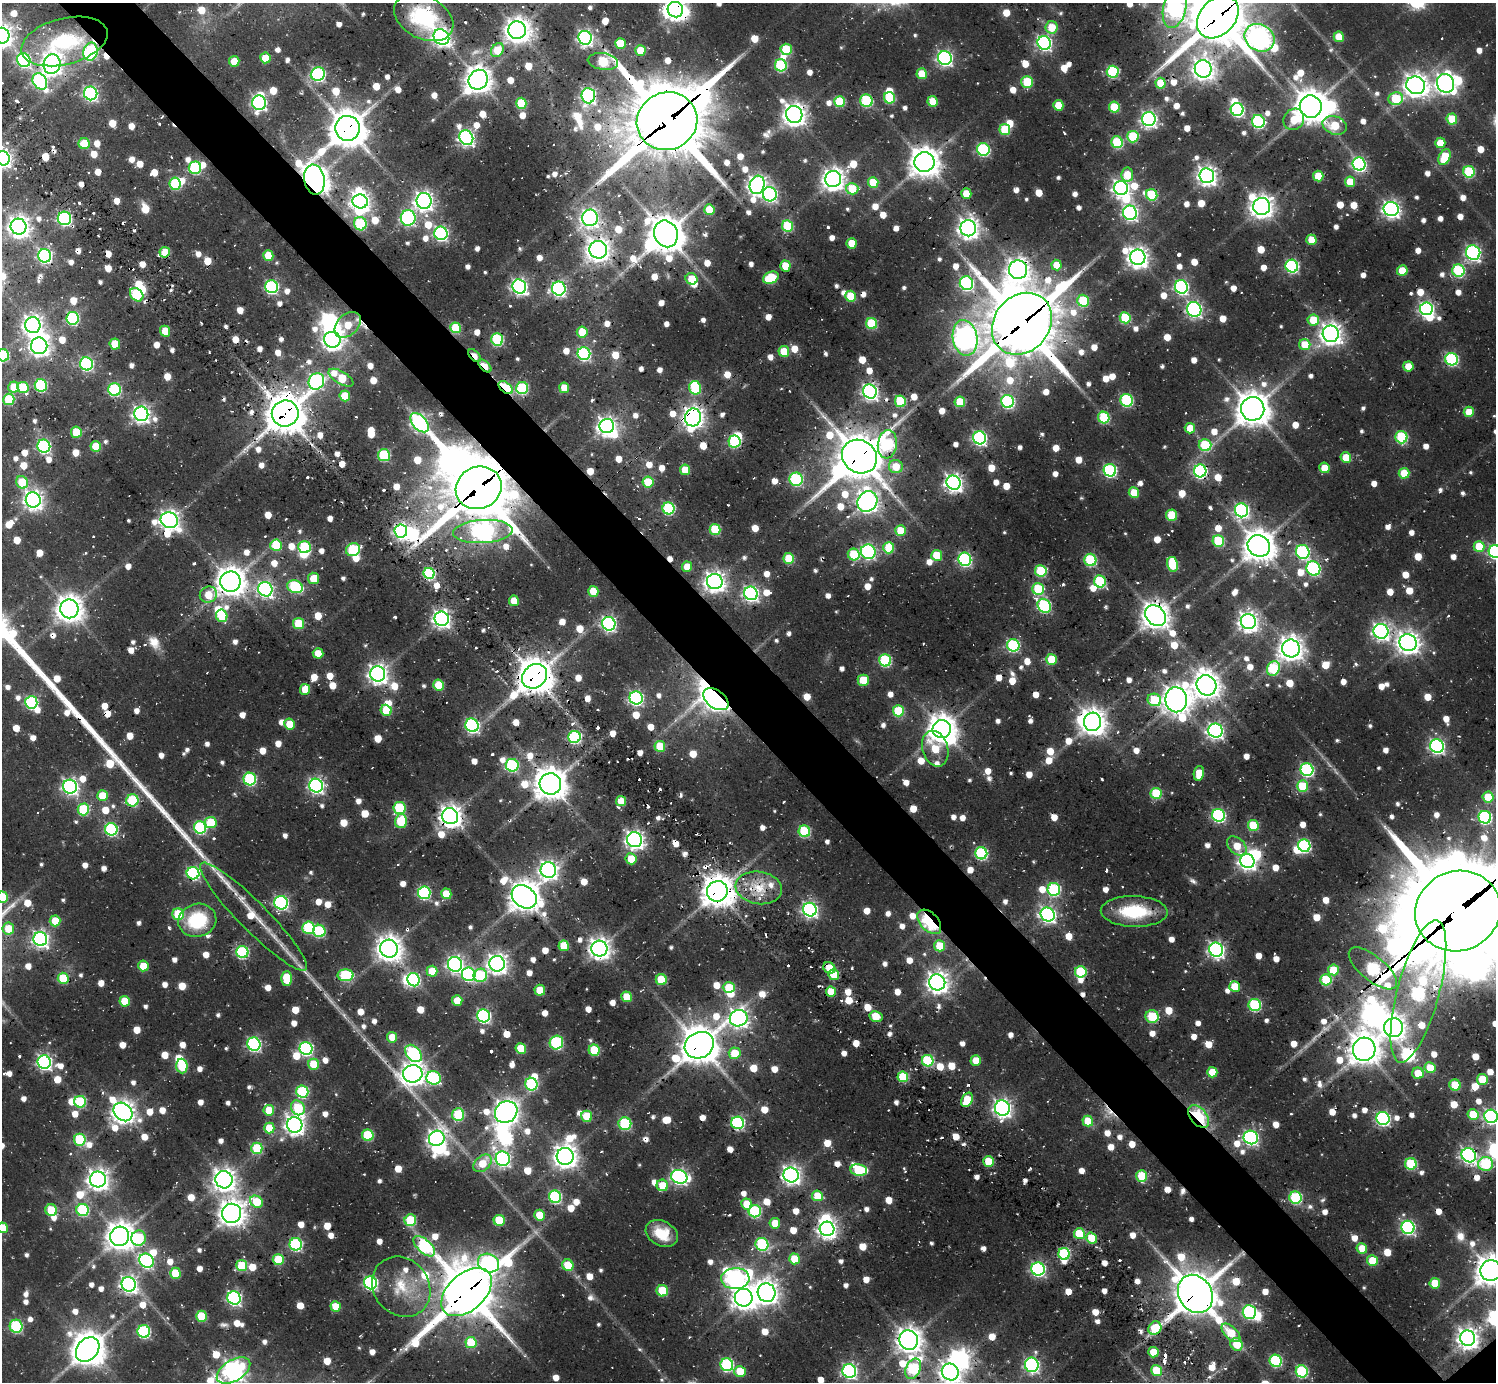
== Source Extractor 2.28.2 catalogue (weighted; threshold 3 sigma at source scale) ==
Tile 11 of 4 x 4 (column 3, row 3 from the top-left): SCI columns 3085-4578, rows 1886-3265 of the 6304 x 6319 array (HDU 1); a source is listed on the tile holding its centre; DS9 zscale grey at full resolution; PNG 1498 x 1384 px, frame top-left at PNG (2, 3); each listed source drawn as its Kron ellipse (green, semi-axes under 4 px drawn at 4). Shown black and unused: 5% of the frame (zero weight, under 2 of 3 exposures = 12% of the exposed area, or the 3 px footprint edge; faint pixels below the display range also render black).
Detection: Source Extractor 2.28.2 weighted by HDU 2 'WHT'; one run over the whole footprint, this tile lists its part. Background 0.0803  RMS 0.0095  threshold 0.0426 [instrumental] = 3 sigma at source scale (4.5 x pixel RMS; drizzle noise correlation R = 1.50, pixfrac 1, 0.05/0.05 arcsec/px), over >= 5 px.
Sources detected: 1378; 5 too faint to see at this stretch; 44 inside a brighter object's white glare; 26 cosmic-ray / hot-pixel residue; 4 long thin detections or spike segments (spike, bleed or trail) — neither listed nor drawn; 15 inside a brighter listed object's ellipse — not listed separately; of the other 1284, all 500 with FLUX_AUTO >= 22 (the completeness limit of this list) listed and drawn (784 fainter detections not listed), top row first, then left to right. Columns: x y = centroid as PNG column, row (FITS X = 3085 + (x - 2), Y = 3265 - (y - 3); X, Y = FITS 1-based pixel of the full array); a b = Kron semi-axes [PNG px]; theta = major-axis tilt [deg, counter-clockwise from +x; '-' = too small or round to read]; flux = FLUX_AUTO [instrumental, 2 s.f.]
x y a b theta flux
1175 8 20 11 76 350
675 10 8 7 - 710
424 17 31 21 -27 72
1218 17 24 17 48 5100
1052 27 6 6 - 26
517 30 9 9 - 1000
2 36 8 7 - 650
441 37 8 7 - 450
1339 37 5 5 - 29
585 38 7 6 - 300
1259 38 15 13 -31 720
64 41 44 23 14 85
620 43 5 5 - 34
1044 43 7 6 - 260
786 49 6 5 - 58
497 50 7 5 53 30
640 50 5 5 - 29
90 52 9 7 77 150
265 58 5 5 - 32
945 58 7 6 - 280
24 60 7 6 - 180
234 61 5 5 - 24
603 61 15 8 -8 81
52 64 10 8 73 650
781 65 6 6 - 87
1203 69 9 8 - 690
1113 72 6 6 - 110
318 74 7 6 - 200
922 74 5 5 - 29
478 80 10 9 - 1100
40 81 8 7 - 180
1027 82 6 5 - 49
1161 83 5 5 - 36
1445 83 9 8 - 590
1416 85 9 8 - 900
91 93 7 6 - 230
588 96 7 7 - 250
890 98 6 5 - 60
1396 99 7 6 - 60
866 101 6 6 - 94
933 101 5 5 - 34
840 102 5 5 - 63
259 103 7 7 - 240
521 103 5 5 - 50
1058 105 5 5 - 28
1311 106 11 11 - 1900
1114 107 5 5 - 49
1237 109 6 6 - 180
794 114 8 8 - 890
1149 119 7 7 - 330
1294 119 11 10 - 27
1452 119 5 5 - 34
667 121 30 28 24 8800
1258 121 6 6 - 140
1335 125 12 9 -18 37
347 128 12 12 - 2300
1005 130 5 5 - 50
1133 137 6 5 - 58
466 138 8 6 -58 330
1117 142 6 5 - 73
1440 143 5 5 - 22
84 144 5 5 - 29
983 149 6 6 - 130
1445 157 8 5 65 43
3 158 7 7 - 440
924 162 10 10 - 1400
1359 164 6 6 - 210
195 168 6 6 - 100
1469 172 6 5 - 80
1127 175 7 6 - 25
1207 176 7 7 - 590
1318 176 5 5 - 34
833 179 8 8 - 770
314 180 15 10 -80 1300
873 182 5 5 - 39
1350 182 5 5 - 27
175 184 6 5 - 75
757 185 9 7 74 540
1121 188 7 7 - 420
852 189 6 5 - 32
770 194 7 7 - 230
966 194 5 5 - 24
1152 195 6 5 - 63
360 201 8 7 - 540
424 201 8 7 - 520
1262 206 8 8 - 730
709 209 5 5 - 33
1391 209 7 7 - 420
1130 213 7 6 - 300
64 218 7 6 - 170
408 218 8 7 - 200
590 218 8 8 - 440
360 224 7 6 - 85
788 226 6 5 - 58
19 227 8 7 - 740
968 228 8 8 - 650
441 233 7 6 - 220
666 234 13 11 -67 2200
1311 240 5 5 - 23
852 243 5 5 - 23
598 250 9 9 - 830
165 252 5 5 - 26
1473 253 7 7 - 230
268 255 5 5 - 27
45 256 7 6 - 220
1138 257 7 7 - 690
1057 265 5 5 - 25
785 266 5 5 - 28
1292 266 6 6 - 160
1018 270 9 9 - 910
1402 271 5 5 - 28
1458 271 6 6 - 97
771 278 8 5 23 56
691 279 6 5 - 29
966 283 7 6 - 190
272 287 6 6 - 170
519 287 7 6 - 330
1181 287 7 6 - 200
559 288 7 7 - 260
137 295 7 5 -47 61
851 296 5 5 - 36
1083 301 6 5 - 54
1194 309 7 7 - 270
1426 309 6 6 - 260
73 318 6 6 - 130
1125 318 5 5 - 71
1313 320 5 5 - 29
872 323 6 5 - 65
1022 324 33 27 50 6500
33 325 8 7 - 600
348 325 15 10 44 24
456 328 5 5 - 46
165 331 5 5 - 22
582 332 5 5 - 28
1331 334 8 8 - 760
965 338 18 12 -80 660
497 339 6 6 - 100
332 340 8 8 - 590
115 344 5 5 - 29
1305 345 6 5 - 29
39 346 8 8 - 570
784 351 5 5 - 24
584 354 6 6 - 160
3 355 6 6 - 91
475 356 8 4 -47 26
1452 359 6 6 - 130
86 364 6 6 - 180
485 366 8 4 -45 38
1408 366 5 5 - 26
341 378 14 6 -30 47
316 381 8 7 - 210
41 385 6 6 - 110
14 387 5 5 - 24
23 387 6 5 - 43
506 388 8 5 -41 100
522 388 6 6 - 110
564 388 5 5 - 23
695 388 7 6 - 68
115 390 6 6 - 120
870 391 7 6 - 360
345 396 5 5 - 30
9 399 6 5 - 56
1127 400 6 6 - 110
900 401 6 5 - 73
1008 401 6 6 - 160
960 402 5 5 - 42
1253 409 12 11 - 1700
1469 412 5 5 - 24
285 413 13 13 - 2700
141 414 7 7 - 390
693 417 9 8 - 710
1104 417 6 5 - 76
419 423 11 7 -47 370
607 426 7 7 - 510
1190 428 5 5 - 23
76 432 5 5 - 38
1401 437 6 6 - 89
980 438 6 6 - 220
734 441 6 6 - 97
887 444 14 9 84 120
1205 445 6 6 - 67
44 446 7 6 - 190
96 447 5 5 - 34
384 455 6 6 - 86
859 457 18 16 -34 3400
1346 457 5 5 - 27
896 467 7 6 - 25
1324 468 5 5 - 25
685 470 5 5 - 26
1110 470 6 6 - 160
1200 471 6 6 - 180
1404 473 5 5 - 31
796 479 6 6 - 120
22 482 6 5 - 40
648 482 5 5 - 34
954 483 7 7 - 490
479 488 23 21 24 6400
1134 493 5 5 - 31
33 500 8 7 - 550
867 501 11 9 51 730
668 508 6 6 - 110
1242 510 7 6 - 210
1171 515 6 5 - 38
169 520 9 7 -22 610
715 529 5 5 - 55
401 531 6 6 - 270
900 531 5 5 - 27
483 532 30 11 4 430
1218 541 6 5 - 61
276 545 6 5 - 48
1259 546 11 10 - 1600
1479 546 5 5 - 33
305 547 6 5 - 81
889 548 5 5 - 50
353 550 7 6 - 73
1495 551 6 6 - 190
868 552 7 7 - 190
1303 552 7 6 - 160
854 554 6 5 - 54
937 555 5 5 - 40
789 558 5 5 - 46
965 559 7 6 - 180
1090 560 6 6 - 82
1173 564 7 5 -79 61
687 567 5 5 - 22
1313 568 7 6 - 160
1041 571 6 5 - 67
429 573 6 5 - 110
313 578 6 5 - 23
1100 581 6 5 - 94
230 582 10 10 - 1400
715 582 8 7 - 670
295 587 8 6 -23 120
265 589 7 7 - 290
1038 589 6 6 - 72
593 591 5 5 - 30
751 593 7 6 - 300
208 595 9 8 - 27
514 601 5 5 - 27
1044 606 7 6 - 130
69 609 9 9 - 1200
222 616 6 5 - 49
1155 616 11 9 -43 1300
442 619 7 7 - 440
1248 621 8 7 - 610
298 624 5 5 - 47
609 624 7 6 - 240
1381 631 7 7 - 410
1408 643 9 8 - 750
1013 645 6 6 - 130
1291 648 9 9 - 950
318 653 5 5 - 22
1051 659 5 5 - 36
885 660 6 6 - 99
1273 669 7 6 - 83
378 674 7 7 - 580
535 676 13 11 42 2200
863 680 5 5 - 32
438 685 5 5 - 40
1206 685 10 9 - 1100
305 689 5 5 - 24
636 698 7 6 - 200
716 699 14 9 -36 790
1154 700 7 6 - 67
1176 700 12 10 -81 1200
31 702 6 6 - 150
386 710 6 5 - 34
898 711 5 5 - 52
1093 722 9 8 - 1100
290 724 5 5 - 25
472 725 7 6 - 210
942 729 9 9 - 1300
1215 731 7 7 - 340
574 737 6 6 - 140
660 746 5 5 - 35
1437 746 7 6 - 290
935 749 18 13 -74 35
512 765 6 6 - 120
1307 770 6 6 - 170
1199 773 7 5 79 25
250 779 6 6 - 130
550 784 11 10 - 1700
316 786 7 6 - 300
1303 786 6 5 - 51
70 787 7 6 - 340
1156 793 5 5 - 61
102 796 5 5 - 33
1488 797 5 5 - 34
132 800 6 6 - 85
621 801 5 5 - 28
399 808 6 6 - 76
83 809 6 6 - 72
1219 815 6 6 - 160
450 816 8 8 - 850
1485 817 6 6 - 160
401 821 7 6 - 46
211 823 6 5 - 44
1253 825 5 5 - 45
200 827 6 6 - 120
111 829 6 6 - 140
804 831 6 5 - 82
635 840 7 7 - 500
1237 846 11 7 -44 24
1304 846 6 6 - 150
981 853 6 6 - 130
631 859 5 5 - 22
1247 861 7 6 - 450
548 870 8 7 - 470
193 873 6 6 - 160
759 888 23 16 -9 30
1054 889 6 6 - 130
717 891 10 10 - 1700
424 893 6 6 - 150
446 894 5 5 - 25
2 897 5 5 - 55
524 897 13 10 -37 1600
281 903 7 6 - 210
810 910 7 6 - 310
1134 911 33 15 -2 60
1458 911 43 39 24 17000
178 914 6 5 - 53
1048 914 7 6 - 340
253 917 74 14 -45 46
197 920 19 16 15 61
55 921 5 5 - 26
929 922 14 9 -46 120
308 928 6 6 - 72
8 929 6 5 - 26
319 931 6 6 - 90
40 939 7 6 - 360
564 946 5 5 - 32
940 946 5 5 - 33
389 949 9 9 - 1100
599 949 8 8 - 730
1216 950 7 7 - 330
242 952 6 6 - 120
455 964 7 7 - 360
497 964 8 7 - 610
143 966 5 5 - 29
829 968 6 5 - 28
1373 968 29 12 -39 180
1333 970 5 5 - 35
432 971 5 5 - 29
1081 972 6 5 - 73
469 974 7 6 - 140
345 975 8 6 0 88
480 975 7 6 - 65
834 975 5 5 - 29
63 978 5 5 - 47
286 978 7 5 88 39
414 980 7 6 - 120
661 980 5 5 - 42
1326 980 5 5 - 64
937 982 8 8 - 710
1235 986 5 5 - 31
729 987 6 5 - 34
540 990 5 5 - 30
1418 991 73 21 75 310
831 992 5 5 - 28
627 997 5 5 - 32
457 1000 5 5 - 23
125 1001 5 5 - 38
1255 1005 6 6 - 110
484 1016 6 6 - 210
876 1016 6 5 - 35
1152 1016 6 6 - 45
739 1018 9 8 - 470
1393 1028 9 9 - 870
392 1037 5 5 - 22
556 1043 7 6 - 130
254 1044 7 6 - 180
699 1045 15 13 28 2400
306 1049 6 6 - 190
521 1049 5 5 - 35
1364 1049 11 11 - 1500
594 1050 5 5 - 46
413 1053 10 6 -49 160
735 1053 6 6 - 27
976 1060 5 5 - 23
928 1061 6 5 - 90
44 1062 7 6 - 270
314 1064 5 5 - 31
182 1066 7 5 -86 53
1430 1068 5 5 - 25
1212 1072 5 5 - 25
1418 1073 6 5 - 23
413 1074 10 9 - 820
903 1077 5 5 - 52
434 1078 7 6 - 140
1482 1079 5 5 - 39
531 1084 6 6 - 100
1455 1085 5 5 - 38
302 1092 6 6 - 100
967 1100 7 5 60 35
80 1102 6 6 - 70
298 1108 8 6 -59 58
1002 1108 7 7 - 460
269 1110 5 5 - 27
123 1112 10 8 -44 900
506 1112 12 10 37 970
1473 1114 5 5 - 34
458 1115 6 6 - 69
587 1116 5 5 - 37
1198 1116 13 8 -50 110
1491 1116 7 6 - 260
1383 1118 6 6 - 210
1088 1121 5 5 - 30
738 1123 6 6 - 170
625 1124 6 6 - 93
295 1125 8 7 - 610
269 1128 5 5 - 29
368 1135 6 5 - 65
1251 1137 7 6 - 260
437 1138 8 7 - 480
80 1140 6 6 - 77
257 1148 6 5 - 58
1469 1155 7 6 - 320
565 1156 8 8 - 870
503 1159 7 7 - 270
989 1161 5 5 - 40
482 1163 10 7 42 25
1411 1164 6 5 - 71
1485 1164 7 7 - 89
859 1170 8 6 -9 67
791 1175 7 7 - 500
1142 1176 6 5 - 52
679 1177 8 6 -18 300
98 1179 8 8 - 680
224 1180 9 8 - 800
662 1185 6 5 - 22
817 1196 5 5 - 30
555 1197 6 6 - 130
1295 1198 6 6 - 100
256 1202 7 5 -35 34
747 1204 5 5 - 23
51 1210 6 5 - 45
83 1210 6 6 - 110
755 1211 6 6 - 110
232 1213 9 9 - 1100
539 1215 5 5 - 26
410 1220 6 6 - 53
499 1220 5 5 - 46
775 1223 5 5 - 22
1408 1227 7 6 - 210
2 1228 5 5 - 29
827 1229 7 7 - 520
662 1233 17 12 -29 28
1079 1234 5 5 - 42
120 1236 10 9 - 1300
138 1238 7 7 - 71
1092 1238 6 5 - 34
296 1244 6 6 - 140
762 1244 6 6 - 110
424 1246 13 6 -42 140
1362 1248 5 5 - 26
1064 1254 6 5 - 94
794 1259 5 5 - 29
278 1260 5 5 - 48
1372 1260 5 5 - 32
147 1261 7 6 - 210
489 1263 11 9 -27 200
568 1265 6 5 - 31
242 1266 5 5 - 51
1038 1269 7 6 - 220
1491 1270 10 10 - 1400
175 1273 5 5 - 34
735 1279 14 10 3 440
371 1283 6 6 - 200
1435 1283 5 5 - 34
129 1284 7 7 - 410
401 1287 32 27 -51 44
662 1291 6 5 - 44
466 1292 29 18 42 5600
767 1293 9 9 - 850
1195 1294 20 16 -59 3200
234 1298 7 6 - 210
744 1298 9 9 - 870
336 1306 5 5 - 27
1249 1312 7 6 - 120
201 1316 5 5 - 50
16 1326 6 6 - 110
1155 1328 7 6 - 38
144 1331 6 6 - 130
1231 1333 12 6 -44 31
1468 1338 8 7 - 710
909 1340 10 9 - 1000
471 1343 5 5 - 46
1237 1344 6 6 - 31
88 1349 13 10 50 2200
1153 1352 5 5 - 26
1276 1361 6 6 - 120
727 1365 6 6 - 140
1032 1365 7 7 - 260
913 1369 11 7 64 110
234 1371 18 10 32 660
740 1371 5 5 - 29
849 1371 7 6 - 260
1156 1371 5 5 - 33
1302 1371 6 6 - 120
950 1372 9 8 - 560
Overlapping masked pixels (flux is a lower limit): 51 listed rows (the first 20) at x y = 675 10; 1218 17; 517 30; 441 37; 90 52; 52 64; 667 121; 347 128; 314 180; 441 233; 666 234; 598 250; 165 252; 966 283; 1022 324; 456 328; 475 356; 485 366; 506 388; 285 413
Isophote crosses this tile's border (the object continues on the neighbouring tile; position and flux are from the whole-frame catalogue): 15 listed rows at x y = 1175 8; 675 10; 424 17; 1218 17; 2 36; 3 158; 3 355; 1495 551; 2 897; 1458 911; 1491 1116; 2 1228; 1491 1270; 234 1371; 950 1372
Unlisted compact peaks at least as high as the median listed source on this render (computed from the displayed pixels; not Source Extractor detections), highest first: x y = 67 712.